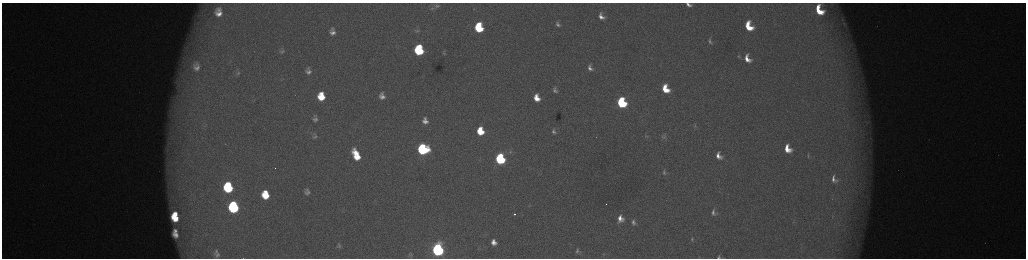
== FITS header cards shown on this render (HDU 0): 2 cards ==
NAXIS1  =                 2048 /fastest changing axis
NAXIS2  =                  512 /next to fastest changing axis

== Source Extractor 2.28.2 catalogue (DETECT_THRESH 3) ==
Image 2048 x 512 px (HDU 0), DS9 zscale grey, zoomed out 1/2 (1 PNG px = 2 x 2 image px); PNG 1028 x 260 px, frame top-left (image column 1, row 511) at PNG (2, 3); no overlay
Background 174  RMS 2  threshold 6.04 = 3 sigma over >= 5 px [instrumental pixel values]
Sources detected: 72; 6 cannot appear on this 1/2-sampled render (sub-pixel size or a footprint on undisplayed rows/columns) and are not listed; the other 66 listed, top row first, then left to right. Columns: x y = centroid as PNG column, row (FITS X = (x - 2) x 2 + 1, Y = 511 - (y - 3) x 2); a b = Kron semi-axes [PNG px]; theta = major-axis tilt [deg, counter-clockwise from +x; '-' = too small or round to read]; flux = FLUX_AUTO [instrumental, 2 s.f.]
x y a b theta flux
689 5 7 4 -26 1900
437 6 10 6 -5 1800
432 8 8 5 8 1200
219 10 6 4 -42 1400
819 10 11 7 -61 12000
219 14 8 7 - 3400
601 16 7 4 -67 2400
844 23 5 4 - 850
558 24 7 5 -60 1300
749 26 8 6 -64 11000
479 28 8 6 -78 24000
333 30 8 5 -79 1300
417 31 9 5 2 1300
333 33 8 7 - 2200
710 41 8 4 -69 1100
419 50 7 6 - 38000
282 51 8 4 16 970
444 54 5 4 - 550
738 56 5 3 - 480
747 59 10 6 -63 4600
196 66 18 13 -89 8300
590 68 8 5 -63 1800
308 71 8 7 - 2100
238 73 7 4 37 890
665 89 7 5 -63 9700
555 90 8 6 -55 1500
321 96 8 6 -83 11000
382 96 7 6 - 2400
537 98 8 6 -70 5700
621 103 7 6 - 40000
315 119 7 5 -89 1400
425 121 6 5 - 2300
695 126 5 3 - 370
480 131 7 5 -75 11000
554 131 7 5 -72 1200
646 135 6 2 -56 400
315 137 6 3 36 540
664 137 7 6 - 1000
423 149 7 7 - 59000
787 149 9 7 -65 7200
356 155 11 5 -65 10000
718 156 6 5 - 2900
808 156 8 3 87 730
500 159 7 6 - 51000
664 172 7 4 -83 880
834 179 11 7 -67 2900
228 187 8 6 -80 35000
307 192 9 8 - 2200
265 195 8 7 - 11000
233 207 8 7 - 62000
713 212 7 4 -86 1300
175 214 4 3 - 4000
514 214 2 1 - 650
175 218 7 5 -41 9700
620 219 9 7 87 3800
633 222 8 6 -71 1600
175 231 4 3 - 1100
176 235 6 4 -43 2400
692 239 6 3 80 520
494 242 6 5 - 2900
339 246 6 4 20 510
438 249 7 6 - 130000
577 251 3 2 - 490
216 254 11 9 -81 2700
411 254 6 3 -51 470
719 257 4 3 - 590
At the frame edge (FLAGS 8, measured only in part): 2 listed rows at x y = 689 5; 719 257
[6 sub-pixel or undisplayed-footprint detections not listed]